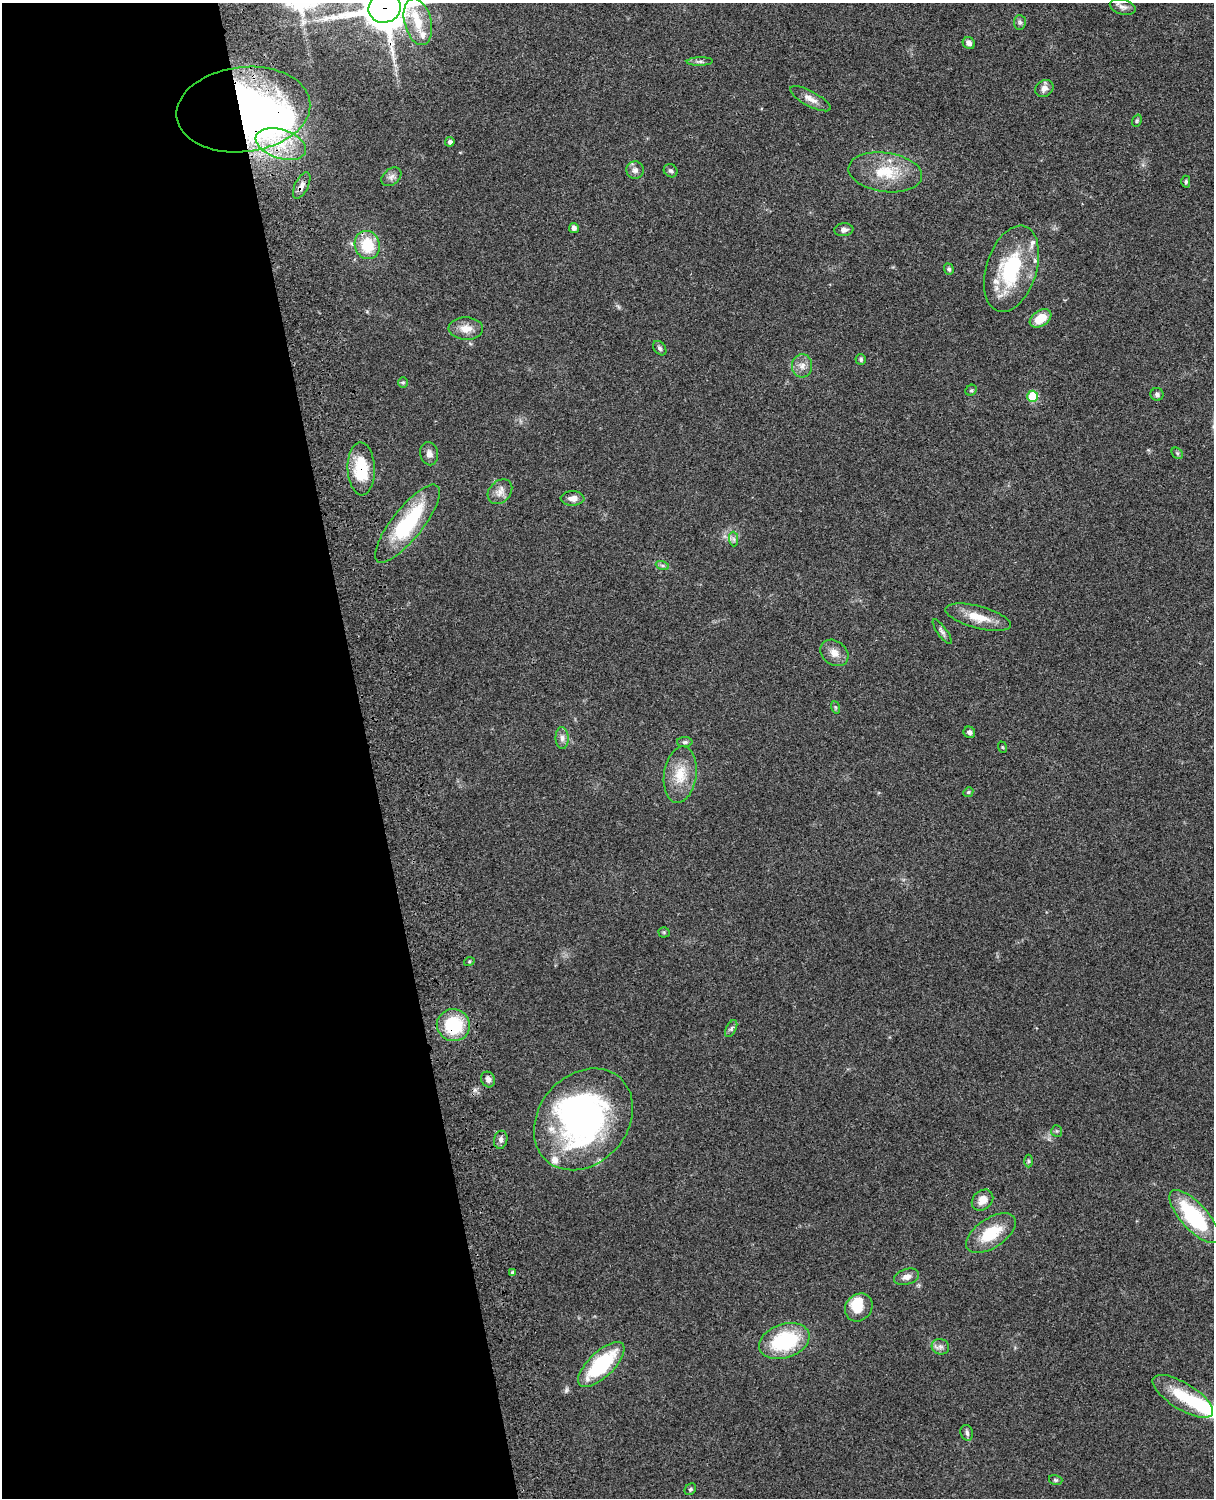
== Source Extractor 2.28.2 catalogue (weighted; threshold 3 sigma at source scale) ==
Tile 5 of 4 x 3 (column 1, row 2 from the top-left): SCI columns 119-1330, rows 1660-3155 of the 5087 x 4928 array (HDU 1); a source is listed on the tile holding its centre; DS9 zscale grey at full resolution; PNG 1216 x 1500 px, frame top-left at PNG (2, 3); each listed source drawn as its Kron ellipse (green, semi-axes under 4 px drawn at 4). Shown black and unused: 30% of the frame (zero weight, under 3 of 4 exposures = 6% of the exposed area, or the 3 px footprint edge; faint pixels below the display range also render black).
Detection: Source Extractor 2.28.2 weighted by HDU 2 'WHT'; one run over the whole footprint, this tile lists its part. Background 0.104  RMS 0.0065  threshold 0.0291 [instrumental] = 3 sigma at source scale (4.5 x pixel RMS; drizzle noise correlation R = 1.50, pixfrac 1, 0.05/0.05 arcsec/px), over >= 5 px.
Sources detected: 82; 4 inside a brighter object's white glare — neither listed nor drawn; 6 inside a brighter listed object's ellipse — not listed separately; the other 72 listed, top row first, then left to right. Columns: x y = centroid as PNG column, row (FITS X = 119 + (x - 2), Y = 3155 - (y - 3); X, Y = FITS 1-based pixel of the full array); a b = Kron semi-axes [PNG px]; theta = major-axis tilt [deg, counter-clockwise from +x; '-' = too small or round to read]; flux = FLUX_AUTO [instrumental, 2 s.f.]
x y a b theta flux
1123 7 13 7 -16 3.1
385 8 16 14 13 2200
418 22 24 13 -76 14
1020 22 7 6 - 1.5
969 43 6 5 - 2.2
700 62 13 4 2 1.8
1044 88 9 8 - 3.2
810 99 23 7 -28 5.2
243 109 67 42 6 310
1137 121 6 4 70 0.85
450 142 4 4 - 2
281 144 26 14 -18 23
635 170 9 8 - 2.9
671 171 7 6 - 1.5
885 172 37 19 -8 24
391 177 11 8 40 2.9
1186 182 6 4 88 0.93
302 186 14 6 63 3.9
574 228 5 5 - 2.1
844 230 9 6 7 2.6
367 245 14 12 -71 21
949 269 5 4 - 1.4
1011 269 44 25 72 51
1040 318 12 8 33 12
466 329 17 11 -3 7.6
660 348 8 5 -53 1.4
861 360 5 5 - 1.2
802 366 11 10 - 4.5
403 382 5 5 - 0.87
971 390 6 5 - 0.94
1157 394 6 6 - 1.6
1033 396 5 5 - 27
1177 453 6 5 - 1
429 454 12 9 -78 3.4
361 469 26 13 -88 27
500 492 14 10 46 4.9
572 498 12 7 1 4.1
407 524 48 15 51 53
734 539 7 4 -88 1.5
662 565 7 4 -18 1.3
978 617 34 11 -15 14
942 632 15 4 -54 2
834 653 15 12 -37 5.7
835 707 6 4 -71 0.87
969 732 6 5 - 1.8
562 738 11 6 -89 3
685 742 8 5 1 1.5
1002 747 6 3 -70 0.63
680 775 28 16 82 16
968 792 5 4 - 0.9
664 932 5 5 - 0.86
469 962 5 3 - 0.75
453 1025 16 16 - 35
731 1029 9 5 63 1.6
488 1079 8 6 -63 2.7
583 1119 55 44 48 180
1057 1131 6 5 - 1
501 1140 9 6 79 2.6
1028 1161 6 4 -90 0.98
982 1200 12 9 43 6.5
1194 1217 33 13 -48 55
991 1233 28 14 34 22
512 1273 4 3 - 1.1
907 1277 13 8 16 4.1
859 1307 15 12 47 12
784 1341 26 17 19 47
940 1347 9 7 -19 2.6
601 1364 30 12 44 49
1183 1396 34 13 -32 22
967 1433 8 6 -73 1.8
1056 1480 7 5 -15 1.1
690 1489 6 5 - 1.1
Overlapping masked pixels (flux is a lower limit): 5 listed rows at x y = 385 8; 243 109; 302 186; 361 469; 453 1025
Isophote crosses this tile's border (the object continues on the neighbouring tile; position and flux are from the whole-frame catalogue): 1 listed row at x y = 385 8